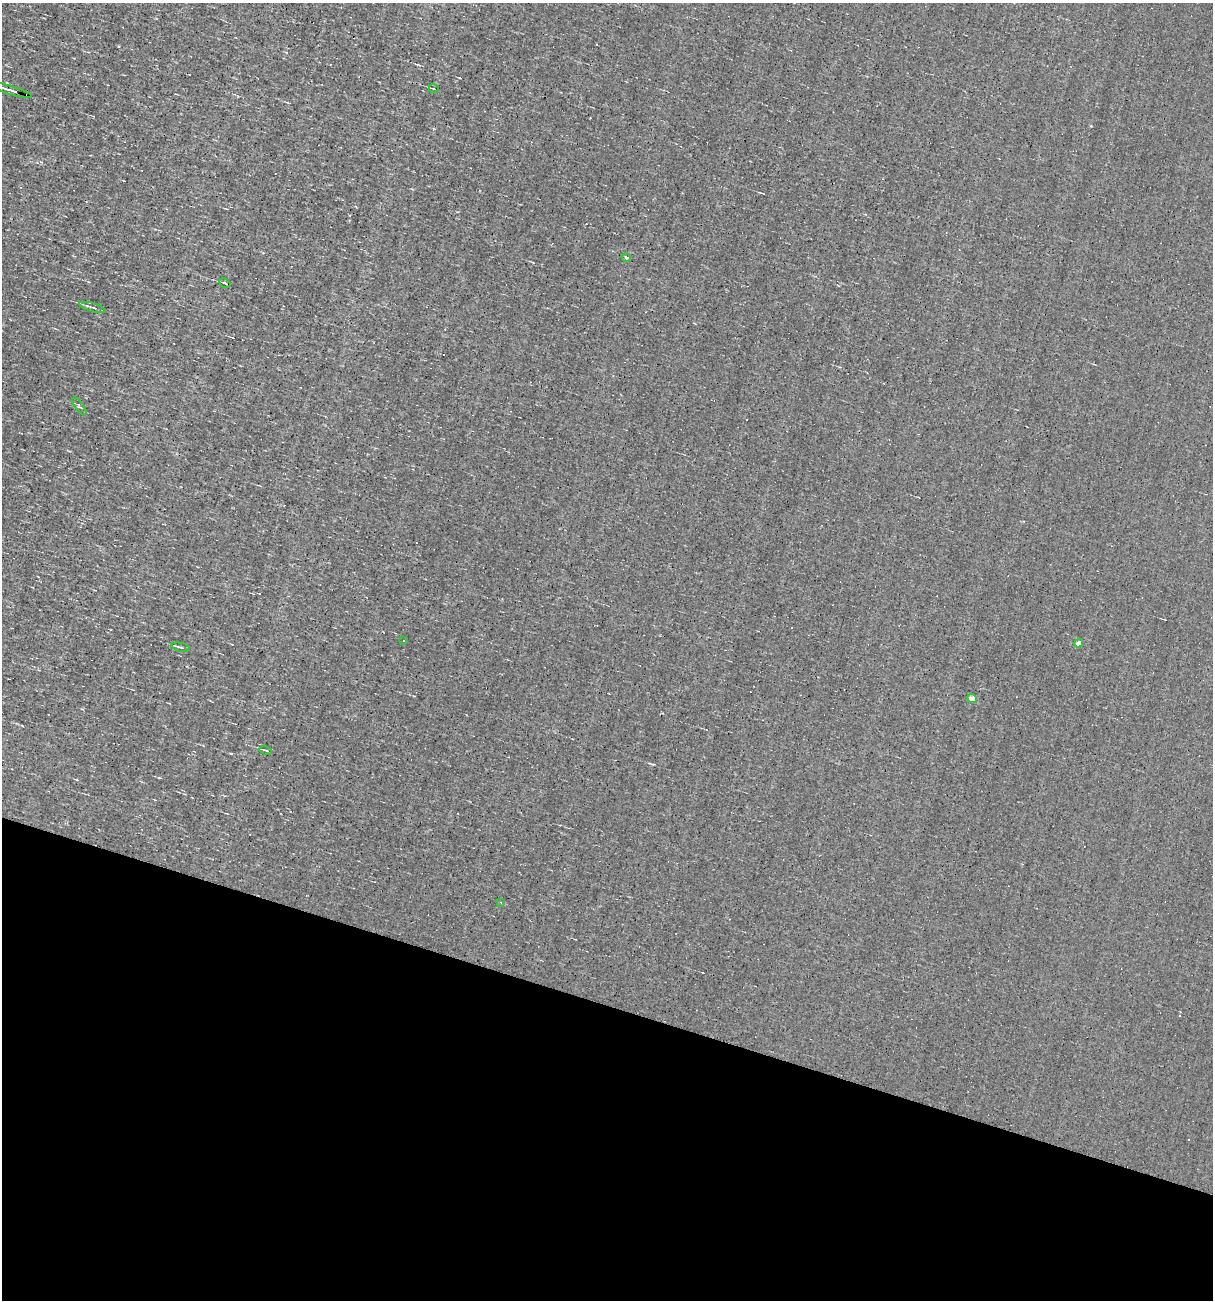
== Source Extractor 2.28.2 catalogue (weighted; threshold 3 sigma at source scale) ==
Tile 15 of 4 x 4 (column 3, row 4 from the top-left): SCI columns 2537-3747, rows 1-1298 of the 5198 x 5194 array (HDU 1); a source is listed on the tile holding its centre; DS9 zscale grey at full resolution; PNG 1215 x 1302 px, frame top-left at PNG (2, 3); each listed source drawn as its Kron ellipse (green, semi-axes under 4 px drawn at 4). Shown black and unused: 23% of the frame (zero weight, under 3 of 4 exposures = <1% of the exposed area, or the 3 px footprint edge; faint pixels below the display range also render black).
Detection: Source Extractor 2.28.2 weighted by HDU 2 'WHT'; one run over the whole footprint, this tile lists its part. Background -0.00129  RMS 0.035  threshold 0.158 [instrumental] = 3 sigma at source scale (4.5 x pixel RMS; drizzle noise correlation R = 1.50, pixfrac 1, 0.05/0.05 arcsec/px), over >= 5 px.
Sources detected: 12; all 12 listed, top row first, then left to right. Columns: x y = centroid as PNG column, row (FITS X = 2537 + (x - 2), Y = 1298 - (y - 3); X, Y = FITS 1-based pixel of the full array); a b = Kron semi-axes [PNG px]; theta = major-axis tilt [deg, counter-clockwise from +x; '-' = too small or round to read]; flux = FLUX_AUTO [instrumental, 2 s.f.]
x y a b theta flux
434 89 5 2 - 2.8
9 90 24 3 -18 21
626 258 4 4 - 8.7
225 283 6 3 -27 4.3
93 307 14 3 -16 8.9
80 406 10 4 -53 5.8
403 641 3 2 - 5.2
1079 643 4 4 - 24
181 647 9 3 -15 6.9
972 698 5 4 - 27
266 750 6 2 -14 3.8
501 902 4 3 - 4.2
Isophote crosses this tile's border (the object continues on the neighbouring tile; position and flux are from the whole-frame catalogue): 1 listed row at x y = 9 90
Unlisted compact peaks at least as high as the median listed source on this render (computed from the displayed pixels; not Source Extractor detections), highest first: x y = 1091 126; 459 78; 159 778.